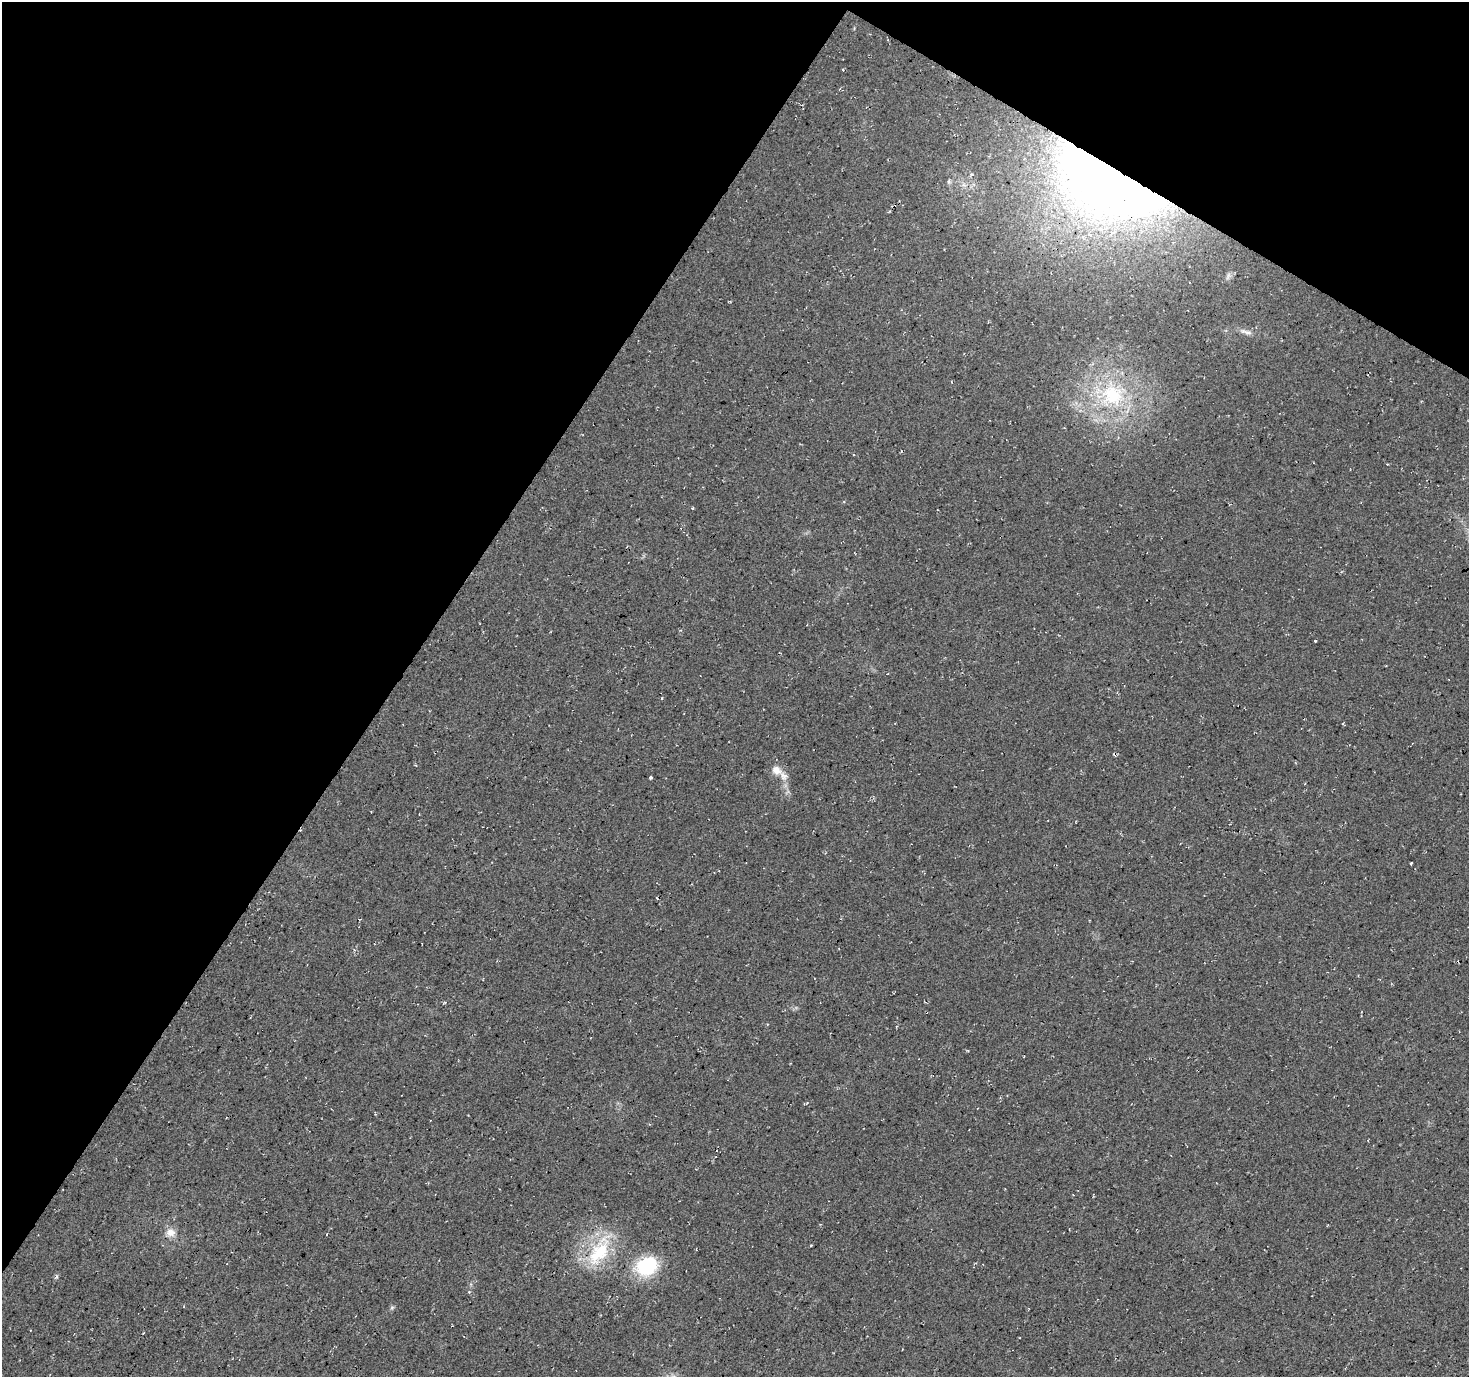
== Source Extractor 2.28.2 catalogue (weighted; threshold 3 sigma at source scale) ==
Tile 2 of 4 x 4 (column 2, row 1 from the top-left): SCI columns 1478-2944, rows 4388-5762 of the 5880 x 5952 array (HDU 1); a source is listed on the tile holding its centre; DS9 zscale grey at full resolution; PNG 1471 x 1379 px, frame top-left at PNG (2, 2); no overlay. Shown black and unused: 33% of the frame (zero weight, under 3 of 4 exposures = <1% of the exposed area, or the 3 px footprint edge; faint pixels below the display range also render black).
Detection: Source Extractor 2.28.2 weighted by HDU 2 'WHT'; one run over the whole footprint, this tile lists its part. Background 0.0149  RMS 0.005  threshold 0.0226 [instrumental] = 3 sigma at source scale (4.5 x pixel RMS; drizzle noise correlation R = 1.50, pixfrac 1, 0.0396/0.0396 arcsec/px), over >= 5 px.
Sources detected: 14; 1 cosmic-ray / hot-pixel residue — not listed; the other 13 listed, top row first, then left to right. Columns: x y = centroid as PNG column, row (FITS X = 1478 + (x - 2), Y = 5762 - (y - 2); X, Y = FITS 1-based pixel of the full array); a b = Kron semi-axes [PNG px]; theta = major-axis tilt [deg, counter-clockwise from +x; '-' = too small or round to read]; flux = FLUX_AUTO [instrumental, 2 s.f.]
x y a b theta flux
949 181 6 4 72 0.74
1109 186 119 60 -28 390
1246 332 19 5 -13 2.7
1112 395 34 30 -36 41
692 508 3 3 - 0.58
1315 641 3 3 - 0.51
776 770 17 12 -33 5.8
651 777 3 3 - 2.2
1411 863 3 3 - 0.6
171 1232 13 10 -13 4.3
599 1252 47 22 58 30
647 1266 16 13 30 43
392 1308 6 5 - 0.86
Overlapping masked pixels (flux is a lower limit): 1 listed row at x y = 1109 186
Unlisted compact peaks at least as high as the median listed source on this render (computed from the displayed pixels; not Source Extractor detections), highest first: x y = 57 1276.